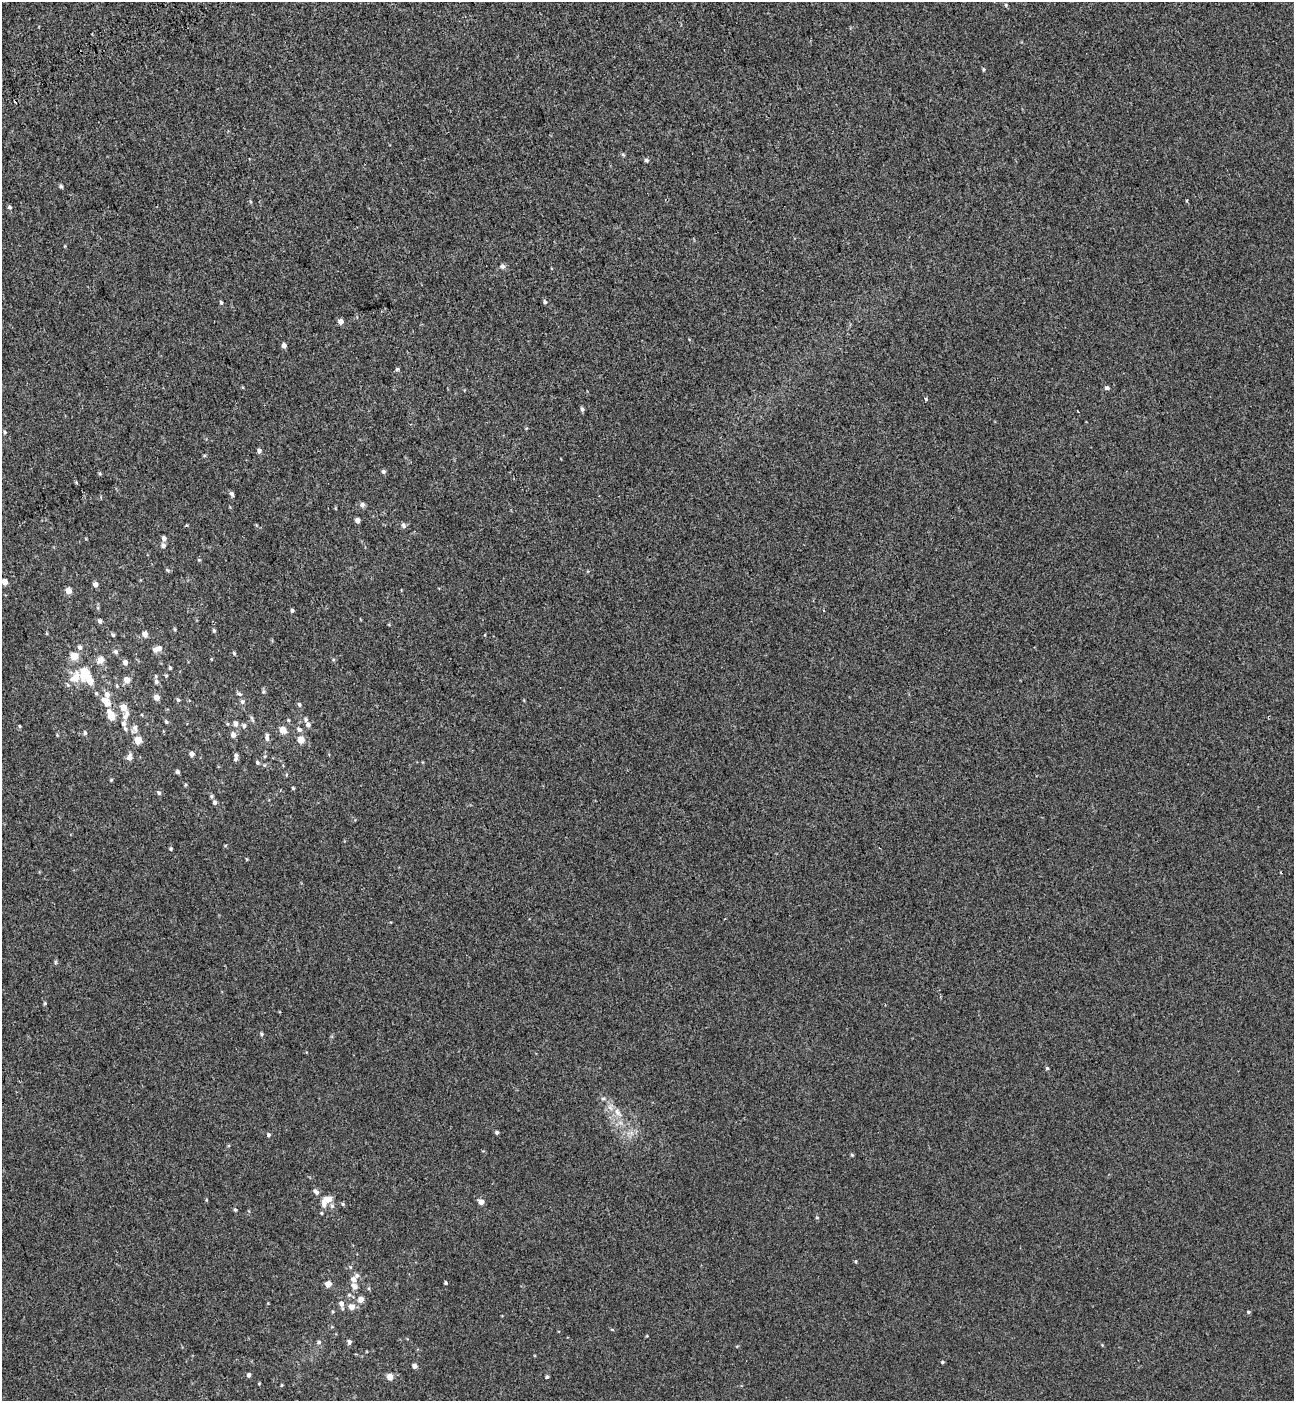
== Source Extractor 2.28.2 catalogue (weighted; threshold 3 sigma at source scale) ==
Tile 11 of 4 x 4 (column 3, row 3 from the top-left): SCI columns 2815-4106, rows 1499-2897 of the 5576 x 5797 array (HDU 1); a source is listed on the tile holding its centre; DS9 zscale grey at full resolution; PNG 1296 x 1403 px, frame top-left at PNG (2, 2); no overlay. Shown black and unused: <1% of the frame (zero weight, under 2 of 3 exposures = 6% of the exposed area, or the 3 px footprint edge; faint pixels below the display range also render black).
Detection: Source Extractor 2.28.2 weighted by HDU 2 'WHT'; one run over the whole footprint, this tile lists its part. Background 5.37e-04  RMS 0.0065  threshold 0.0291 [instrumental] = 3 sigma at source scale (4.5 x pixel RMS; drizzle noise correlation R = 1.50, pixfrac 1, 0.0396/0.0396 arcsec/px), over >= 5 px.
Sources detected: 133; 1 cosmic-ray / hot-pixel residue — not listed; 9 inside a brighter listed object's ellipse — not listed separately; the other 123 listed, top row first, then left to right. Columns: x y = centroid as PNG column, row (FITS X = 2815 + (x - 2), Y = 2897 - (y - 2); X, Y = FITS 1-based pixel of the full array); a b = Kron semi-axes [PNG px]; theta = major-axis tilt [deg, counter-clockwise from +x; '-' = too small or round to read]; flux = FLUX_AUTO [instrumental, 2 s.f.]
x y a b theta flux
1006 5 6 3 -72 0.77
983 69 5 4 - 0.74
646 160 6 5 - 1.1
61 186 5 4 - 0.98
1187 200 3 3 - 1.2
10 207 5 4 - 0.98
65 246 5 3 - 0.51
503 266 7 6 - 1.5
545 302 6 5 - 1.1
221 303 6 4 -63 0.88
340 321 5 5 - 2.8
284 345 5 4 - 2.3
397 369 5 5 - 0.86
1107 388 5 4 - 1.5
926 399 5 3 - 0.65
582 409 6 4 -72 1.3
5 432 5 4 - 0.75
259 451 6 5 - 1.7
383 472 5 5 - 1.2
76 483 3 3 - 1.4
232 494 7 4 -57 1.3
362 505 6 6 - 1.8
357 520 5 4 - 2.4
403 525 7 5 -59 1.6
164 538 5 5 - 2.2
163 545 6 6 - 1.6
199 560 5 4 - 0.62
168 570 6 4 -87 0.7
5 582 4 4 - 3.9
95 584 5 5 - 2.3
68 591 5 5 - 6
824 610 3 2 - 0.87
292 611 5 4 - 0.89
100 621 6 5 - 1.4
175 629 6 4 -88 0.64
214 630 5 4 - 0.84
145 634 5 5 - 3.8
113 635 5 4 - 0.98
485 635 3 3 - 1.6
80 647 7 6 - 1.5
159 648 7 6 - 3.4
116 652 6 6 - 1.4
234 653 5 4 - 0.73
74 656 5 5 - 13
100 660 8 6 52 4.7
125 662 6 6 - 2.4
170 668 4 3 - 0.89
85 674 11 8 -89 17
166 675 5 4 - 0.71
75 678 18 12 44 9.1
127 680 6 5 - 5.3
156 681 7 6 - 1.6
117 686 6 3 -72 0.67
263 692 5 3 - 0.69
96 693 5 5 - 0.78
239 694 7 4 -21 1.1
156 697 5 5 - 3.6
104 700 11 7 -5 3.3
178 700 5 5 - 0.81
242 702 7 5 -88 1.3
299 704 6 4 -73 1.1
123 707 6 5 - 7.2
111 715 8 5 -64 14
126 715 13 6 60 3
288 720 5 3 - 0.59
166 722 5 4 - 0.93
235 723 7 6 - 2.1
308 725 6 5 - 1.6
19 726 6 3 -71 0.54
244 726 6 5 - 1.4
135 728 12 7 -81 2.6
125 729 7 4 -51 1
299 729 7 5 -33 1.7
282 730 6 5 - 6.2
85 733 6 4 -77 0.96
233 735 6 6 - 2.5
267 738 9 5 -87 1.9
138 740 5 5 - 12
301 740 5 5 - 8.5
192 754 5 5 - 2.1
236 755 6 5 - 1.2
129 757 9 6 82 2.5
257 762 5 5 - 0.98
177 772 4 4 - 1.2
111 780 5 3 - 0.57
293 788 4 3 - 0.63
159 793 6 5 - 1.1
211 796 5 4 - 0.84
215 802 6 5 - 1.4
171 849 4 4 - 0.77
55 962 6 4 90 0.79
45 1003 4 4 - 0.67
261 1034 5 5 - 0.92
1047 1068 5 4 - 0.77
603 1099 6 4 1 0.9
618 1113 15 7 -52 4.9
497 1132 4 4 - 1.1
268 1135 5 5 - 1.1
852 1155 5 4 - 0.7
316 1192 10 6 -46 1.9
481 1202 5 5 - 3.5
324 1203 18 7 81 4.6
343 1204 5 4 - 0.76
332 1206 7 6 - 1.5
235 1210 5 4 - 0.77
817 1218 5 3 - 0.5
856 1261 5 3 - 0.56
353 1279 7 7 - 2.6
446 1283 4 3 - 0.82
328 1284 5 4 - 6.1
354 1286 7 6 - 3.2
360 1299 6 5 - 3.6
341 1304 7 6 - 2.9
351 1307 7 6 - 3.8
1248 1312 5 4 - 0.7
319 1342 5 5 - 0.99
349 1342 5 4 - 1.9
942 1362 4 3 - 0.72
414 1366 5 4 - 2.4
249 1375 5 4 - 1.7
390 1377 5 5 - 5.8
547 1377 4 4 - 0.98
281 1385 5 3 - 0.55
Isophote crosses this tile's border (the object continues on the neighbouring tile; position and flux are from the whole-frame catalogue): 1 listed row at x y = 5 582